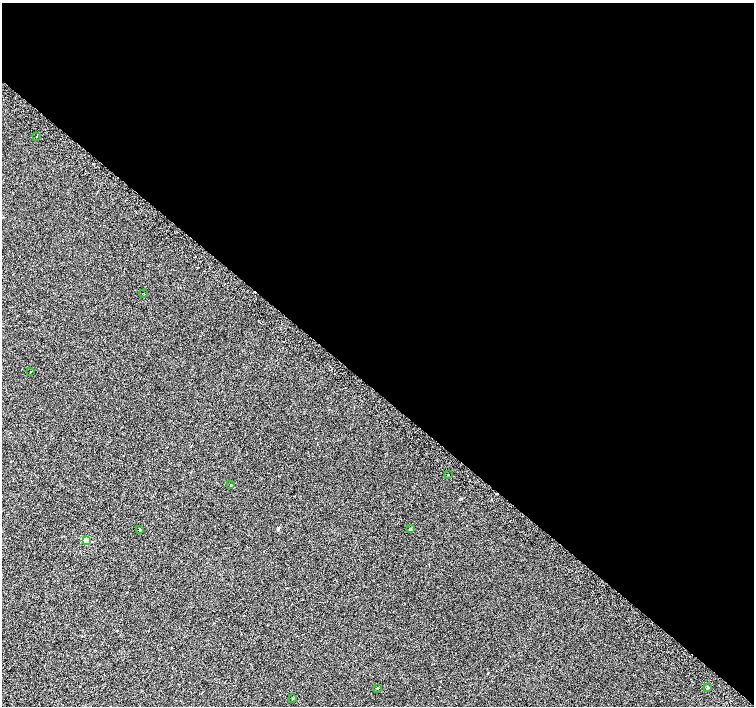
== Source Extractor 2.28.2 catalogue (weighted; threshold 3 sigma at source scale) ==
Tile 3 of 4 x 4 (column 3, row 1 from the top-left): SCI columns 3041-4543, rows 4487-5893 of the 6074 x 6092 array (HDU 1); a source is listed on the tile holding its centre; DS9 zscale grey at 2 x 2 block average (1 PNG px = mean of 2 x 2 image px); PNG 756 x 708 px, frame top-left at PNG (2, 3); each listed source drawn as its Kron ellipse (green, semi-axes under 4 px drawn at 4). Shown black and unused: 55% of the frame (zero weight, under 2 of 3 exposures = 2% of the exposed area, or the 3 px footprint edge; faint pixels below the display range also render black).
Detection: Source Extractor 2.28.2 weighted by HDU 2 'WHT'; one run over the whole footprint, this tile lists its part. Background 0.00266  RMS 0.007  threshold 0.0315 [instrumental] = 3 sigma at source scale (4.5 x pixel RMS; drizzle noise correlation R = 1.50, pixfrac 1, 0.0396/0.0396 arcsec/px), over >= 5 px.
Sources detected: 13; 2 cosmic-ray / hot-pixel residue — neither listed nor drawn; the other 11 listed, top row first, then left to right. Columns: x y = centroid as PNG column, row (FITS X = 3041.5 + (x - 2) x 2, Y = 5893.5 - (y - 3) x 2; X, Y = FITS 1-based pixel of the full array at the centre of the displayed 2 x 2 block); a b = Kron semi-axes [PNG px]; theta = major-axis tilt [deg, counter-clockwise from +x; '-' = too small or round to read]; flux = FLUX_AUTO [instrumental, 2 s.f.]
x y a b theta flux
36 137 2 2 - 1.7
144 293 2 2 - 0.82
31 371 2 2 - 0.71
448 474 2 2 - 2.7
231 485 2 2 - 0.88
410 529 2 2 - 2.2
140 530 2 2 - 1.1
86 541 3 3 - 39
378 688 2 2 - 1.2
708 688 2 2 - 2.6
293 699 2 2 - 0.51
Diffuse or blended objects may show on this block-average render without a row.